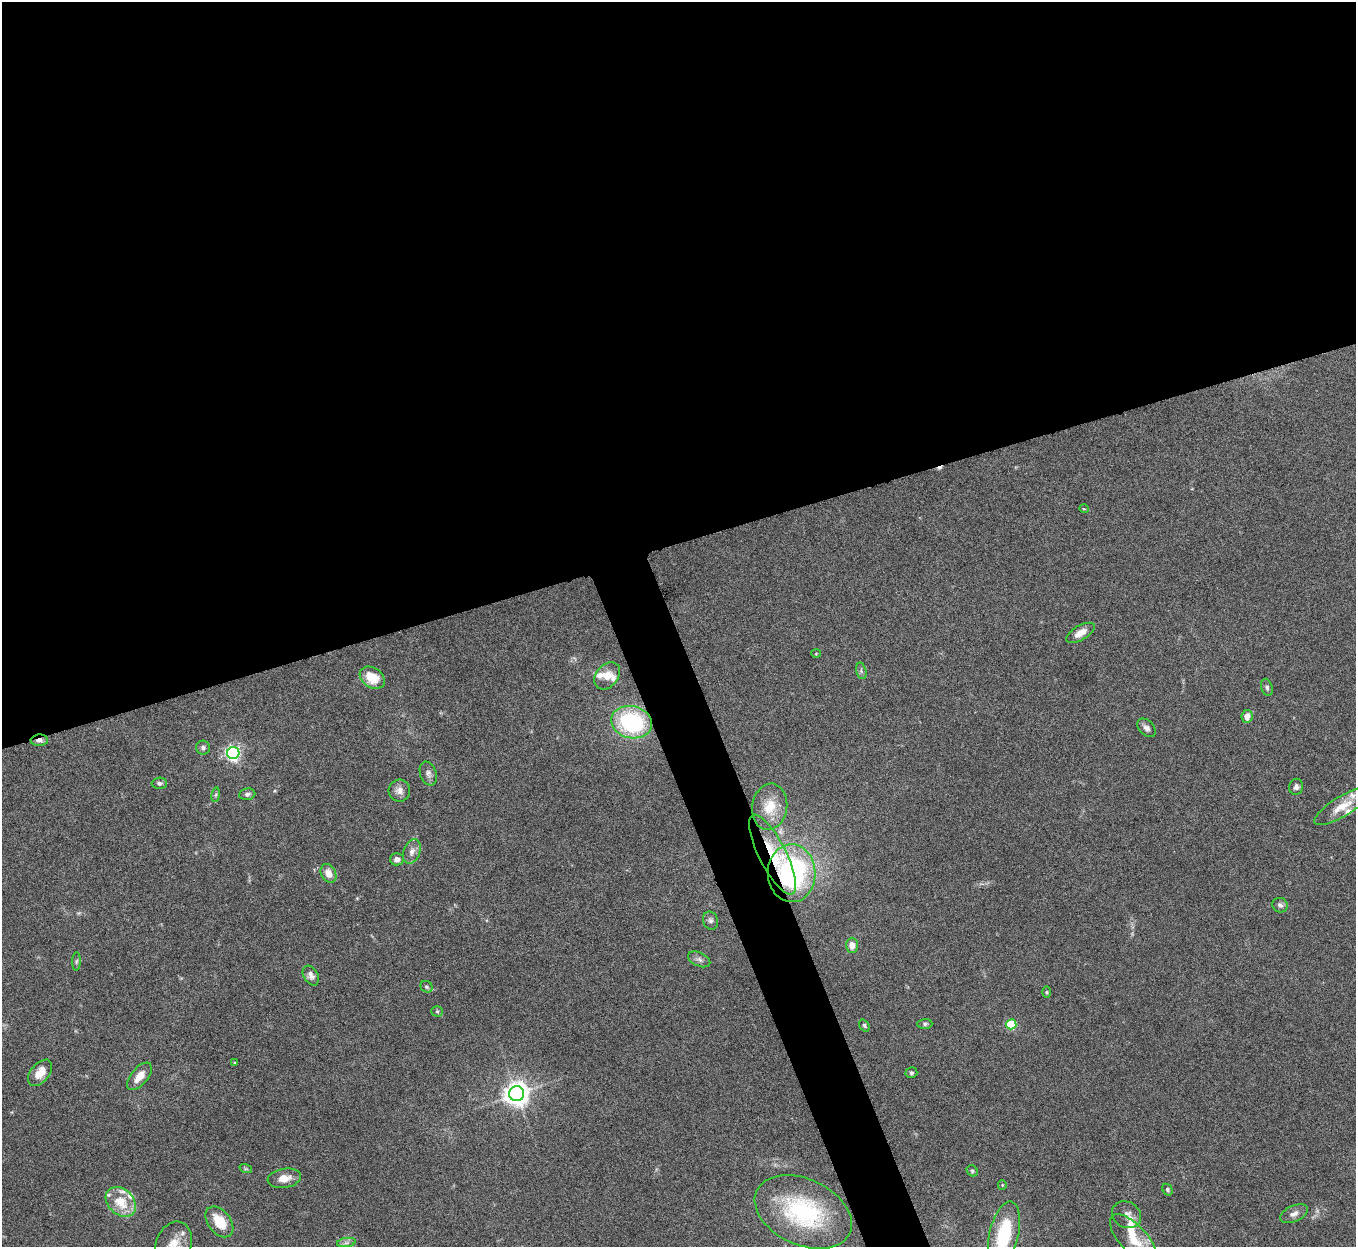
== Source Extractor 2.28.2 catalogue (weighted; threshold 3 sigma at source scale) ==
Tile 2 of 4 x 4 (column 2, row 1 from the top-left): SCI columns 1356-2709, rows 3885-5129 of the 5421 x 5406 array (HDU 1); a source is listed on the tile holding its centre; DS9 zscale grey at full resolution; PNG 1358 x 1249 px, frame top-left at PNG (2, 2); each listed source drawn as its Kron ellipse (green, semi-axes under 4 px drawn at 4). Shown black and unused: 46% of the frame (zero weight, under 5 of 10 exposures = <1% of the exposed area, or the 3 px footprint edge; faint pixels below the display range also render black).
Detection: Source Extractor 2.28.2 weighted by HDU 2 'WHT'; one run over the whole footprint, this tile lists its part. Background 0.146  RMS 0.0057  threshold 0.0235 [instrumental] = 3 sigma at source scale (4.09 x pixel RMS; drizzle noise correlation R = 1.36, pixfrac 0.8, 0.05/0.05 arcsec/px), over >= 5 px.
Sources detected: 67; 1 cosmic-ray / hot-pixel residue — neither listed nor drawn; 9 inside a brighter listed object's ellipse — not listed separately; the other 57 listed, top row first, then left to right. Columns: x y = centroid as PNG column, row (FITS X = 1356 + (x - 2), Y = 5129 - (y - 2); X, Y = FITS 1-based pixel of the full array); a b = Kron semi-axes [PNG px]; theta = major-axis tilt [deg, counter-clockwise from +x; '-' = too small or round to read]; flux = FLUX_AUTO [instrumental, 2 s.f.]
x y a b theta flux
1084 509 5 3 - 0.39
1080 633 16 7 30 5.3
816 653 5 3 - 0.44
861 671 8 5 -76 1.2
607 676 15 11 50 5.5
372 678 13 10 -33 11
1267 687 9 5 -74 1.5
1247 716 6 5 - 4.5
632 722 21 16 -13 57
1147 728 11 7 -45 2.2
39 740 8 6 2 2.1
203 748 7 7 - 1.5
233 753 6 6 - 140
428 773 12 8 -71 2.3
159 783 7 5 2 1.4
1296 787 8 7 - 1.7
399 791 11 10 - 3.3
247 794 8 6 9 1.7
216 795 7 4 81 0.78
1342 806 32 10 31 9
770 807 23 17 81 12
412 852 13 8 70 3.5
773 855 44 13 -63 20
397 859 7 6 - 2.5
328 873 10 7 -61 4.8
792 873 29 24 -88 93
1280 905 8 7 - 1.9
710 921 9 7 -73 1.8
852 945 7 6 - 4.3
699 959 12 6 -25 2.1
76 961 9 4 88 0.9
311 976 10 7 -59 2.5
426 987 6 5 - 0.98
1047 992 5 3 - 0.63
437 1011 5 5 - 0.79
925 1024 7 5 1 1
1011 1024 5 5 - 31
864 1025 6 4 -53 0.91
235 1063 4 3 - 0.49
40 1073 15 9 50 5.8
911 1073 6 5 - 0.94
139 1076 16 8 49 6
516 1094 7 7 - 500
246 1169 6 4 -17 0.69
972 1171 6 5 - 0.84
284 1178 17 9 9 5.8
1002 1185 5 4 - 0.59
1167 1190 6 4 -60 1
121 1202 17 12 -43 13
803 1212 51 33 -25 57
1294 1214 15 8 24 3.1
1127 1215 15 12 -33 3.9
219 1222 17 11 -52 12
1004 1234 34 14 77 32
1133 1239 31 13 -47 13
346 1242 9 4 9 1.7
174 1244 23 17 69 9.9
Overlapping masked pixels (flux is a lower limit): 3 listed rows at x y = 39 740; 773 855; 792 873
Isophote crosses this tile's border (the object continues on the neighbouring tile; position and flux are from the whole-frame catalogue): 3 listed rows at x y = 1004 1234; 1133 1239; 174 1244